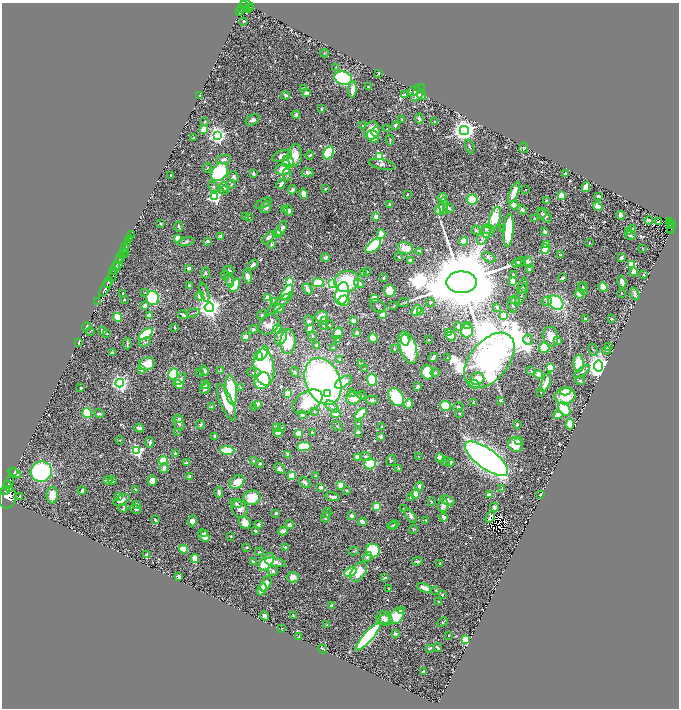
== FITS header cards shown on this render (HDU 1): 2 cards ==
NAXIS1  =                 1353
NAXIS2  =                 1412

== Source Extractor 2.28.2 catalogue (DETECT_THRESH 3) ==
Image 1353 x 1412 px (HDU 1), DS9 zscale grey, zoomed out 1/2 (1 PNG px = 2 x 2 image px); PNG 681 x 710 px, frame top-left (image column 1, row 1411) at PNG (2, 3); each listed source drawn as its Kron ellipse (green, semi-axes under 4 px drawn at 4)
Background 0.968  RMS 0.033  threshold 0.0987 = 3 sigma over >= 5 px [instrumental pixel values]
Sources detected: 750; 48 cannot appear on this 1/2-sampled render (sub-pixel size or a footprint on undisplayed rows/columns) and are neither listed nor drawn; of the other 702, the 500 brightest by FLUX_AUTO listed and drawn (202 fainter detections omitted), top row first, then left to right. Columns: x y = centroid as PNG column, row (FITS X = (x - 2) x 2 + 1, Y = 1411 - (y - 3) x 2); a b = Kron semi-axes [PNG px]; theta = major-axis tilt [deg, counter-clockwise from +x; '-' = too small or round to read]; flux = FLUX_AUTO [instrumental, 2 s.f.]
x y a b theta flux
247 5 7 3 -26 370
244 6 5 2 - 780
251 8 3 2 - 210
242 9 4 2 - 200
249 9 2 1 - 410
240 12 3 1 - 150
244 21 3 2 - 8.4
325 53 4 3 - 6.4
336 67 4 3 - 5.6
379 73 2 2 - 5.5
343 78 9 6 -18 1400
368 87 3 3 - 7.7
304 88 4 3 - 21
352 89 8 3 84 63
414 91 6 4 23 42
306 93 4 3 - 27
418 93 10 5 58 37
404 94 4 4 - 5.9
199 95 2 2 - 44
285 95 4 3 - 15
421 95 5 3 - 32
321 109 4 3 - 7.7
296 115 4 3 - 27
401 119 4 2 - 6.4
419 119 5 3 - 22
253 120 7 5 30 25
205 122 3 2 - 5.7
435 122 3 2 - 7.7
395 125 4 3 - 16
363 126 2 2 - 7.1
204 129 4 3 - 130
386 129 4 3 - 6.1
372 131 9 7 74 130
464 131 4 4 - 7600
376 132 4 4 - 37
217 135 4 4 - 2700
373 136 7 5 -47 260
194 138 3 2 - 18
390 140 5 3 - 9.5
470 146 7 2 -68 7.6
524 148 5 4 - 11
328 153 7 4 63 370
310 155 4 3 - 11
282 156 10 5 19 42
295 156 11 7 83 93
380 157 3 3 - 590
223 159 7 4 7 20
288 162 6 5 - 140
382 164 13 5 -12 36
207 168 5 2 - 5.6
283 170 7 5 7 96
219 172 10 7 49 700
253 173 3 2 - 17
307 173 6 3 -9 15
565 173 3 2 - 14
171 175 2 2 - 6.6
287 175 6 3 -76 10
234 177 6 4 -50 19
231 184 4 3 - 7.8
281 184 5 2 - 38
213 187 6 4 -51 14
224 187 5 4 - 23
586 187 5 3 - 110
326 189 3 2 - 6.4
292 190 5 4 - 17
526 190 2 2 - 5.3
224 191 5 3 - 6.4
514 193 11 4 68 120
304 194 5 4 - 51
407 194 2 2 - 6.6
214 196 4 4 - 1400
561 196 3 3 - 320
598 196 4 2 - 15
442 197 5 3 - 37
472 199 5 5 - 210
546 201 2 2 - 43
263 203 9 3 27 11
389 204 3 2 - 8.5
514 205 4 3 - 44
444 206 9 4 -88 22
266 207 6 5 - 34
598 207 5 4 - 48
449 208 6 3 -40 12
440 209 6 4 66 54
284 210 3 2 - 23
288 210 6 4 -57 15
522 210 5 3 - 18
542 214 5 4 - 9.3
544 215 8 5 -49 25
620 215 4 3 - 60
246 217 4 3 - 6.1
249 217 3 3 - 6.1
376 217 3 2 - 79
495 218 11 5 74 260
535 219 4 3 - 9.4
649 220 4 3 - 26
658 222 3 2 - 11
669 222 2 1 - 7.3
672 223 3 2 - 36
161 224 2 2 - 10
671 225 2 1 - 20
179 226 5 2 - 15
282 228 8 4 60 30
502 228 2 2 - 6.4
632 228 2 2 - 10
671 228 2 2 - 41
487 229 5 4 - 19
476 230 5 3 - 15
508 230 17 5 86 360
488 231 7 5 47 24
629 231 4 3 - 5.5
670 231 3 2 - 8.6
545 232 3 3 - 43
131 234 2 1 - 78
278 234 4 3 - 130
381 234 5 3 - 120
630 235 5 3 - 22
221 236 3 2 - 42
484 236 10 5 59 33
269 237 8 4 41 22
129 238 3 2 - 250
178 238 3 3 - 76
208 241 2 2 - 20
464 241 4 3 - 130
127 242 3 1 - 240
186 242 8 4 12 15
589 243 4 2 - 6.8
272 244 2 2 - 8
546 244 2 2 - 88
373 246 9 5 40 300
125 248 5 2 - 1400
405 248 8 6 -13 110
545 249 5 3 - 160
642 249 3 2 - 7.4
123 251 3 2 - 880
420 251 4 2 - 5.4
124 254 2 1 - 150
561 255 4 3 - 9.9
120 257 5 2 - 3700
326 257 4 4 - 20
399 257 4 2 - 5.6
489 257 7 4 -27 17
621 258 4 2 - 17
119 259 2 1 - 860
411 261 4 4 - 21
521 262 5 3 - 8.3
528 262 6 4 -84 21
517 263 5 3 - 6.7
118 264 7 3 82 2400
253 265 6 3 47 26
632 265 3 3 - 460
115 267 3 2 - 640
189 268 3 2 - 24
529 269 4 3 - 13
229 270 5 4 - 12
113 271 3 2 - 970
367 272 3 2 - 5.7
634 272 4 3 - 89
205 273 5 4 - 11
364 273 2 2 - 20
225 275 4 3 - 11
513 275 3 2 - 14
644 275 2 2 - 14
112 276 6 3 77 1100
247 277 7 4 -78 41
384 278 3 2 - 11
562 278 3 2 - 14
230 280 7 3 -79 11
347 281 12 10 12 360
513 281 4 4 - 43
108 282 6 2 66 2000
289 282 4 3 - 88
461 282 15 11 1 160000
622 282 6 3 -75 27
318 283 5 4 - 160
359 283 5 3 - 50
332 284 4 4 - 720
189 285 3 3 - 13
235 285 7 4 62 200
523 286 8 2 71 6.4
582 286 5 3 - 5.4
603 287 5 3 - 170
105 288 10 2 60 2000
307 289 6 2 -58 49
583 289 6 4 -81 11
390 291 6 5 - 110
145 292 4 3 - 7.5
204 292 10 3 -74 12
287 292 9 4 56 250
621 293 2 2 - 6
123 294 4 2 - 12
342 294 11 6 77 560
579 294 5 3 - 71
635 294 7 2 -72 33
522 295 12 2 65 9
200 296 4 4 - 39
153 298 7 6 - 470
268 298 3 3 - 89
374 298 4 3 - 130
124 300 3 3 - 7.1
515 300 5 4 - 13
98 301 2 1 - 29
275 301 3 3 - 35
344 301 5 5 - 150
547 301 5 4 - 11
403 302 5 2 - 7.7
430 303 4 3 - 6.8
556 303 8 6 -37 1100
279 304 17 3 39 24
512 305 8 3 -84 9.5
145 306 3 3 - 49
378 306 8 5 -34 21
394 306 4 3 - 5.9
209 307 4 4 - 6500
497 307 3 2 - 26
279 309 5 3 - 33
416 310 6 4 55 170
421 311 4 4 - 53
193 313 6 2 16 7.9
183 314 5 2 - 16
150 315 4 3 - 41
262 315 5 4 - 10
382 315 3 3 - 100
504 315 4 3 - 100
321 316 6 5 - 94
118 317 4 4 - 160
585 318 3 2 - 12
611 319 4 3 - 13
309 321 5 4 - 17
324 321 4 3 - 19
353 321 2 2 - 110
269 324 11 8 40 73
324 325 4 3 - 18
329 325 3 2 - 5.4
467 325 4 3 - 27
86 327 4 3 - 47
174 327 3 2 - 7.2
458 327 4 2 - 17
253 329 4 4 - 12
277 329 4 3 - 180
310 329 4 4 - 71
90 331 4 3 - 5.5
102 331 4 3 - 19
467 331 6 6 - 240
448 332 3 3 - 74
107 333 2 2 - 7.3
337 333 6 5 - 78
357 333 4 3 - 36
146 334 8 4 37 360
312 336 4 3 - 8.6
451 336 5 3 - 200
245 337 3 3 - 81
281 337 8 5 64 44
551 337 10 7 -77 89
373 338 5 3 - 150
338 339 3 2 - 7.8
405 340 5 2 - 93
428 340 2 2 - 6.5
528 340 5 4 - 20
557 341 3 3 - 48
78 342 4 2 - 27
145 342 6 4 25 13
288 342 12 7 85 210
127 343 6 2 -86 13
317 345 4 3 - 17
333 347 2 2 - 8.2
408 347 17 8 -71 820
608 347 4 3 - 13
544 348 5 5 - 140
394 349 3 3 - 6.2
593 350 6 2 -63 6.5
607 350 4 3 - 7.8
112 352 2 2 - 15
263 354 8 4 58 420
259 355 3 3 - 89
433 357 5 3 - 26
447 358 4 3 - 5.5
340 359 4 3 - 13
489 360 32 19 51 26000
362 363 2 2 - 9.5
147 364 8 6 21 150
579 364 9 5 -86 200
599 366 5 4 - 8200
264 367 18 10 -82 730
550 368 3 3 - 360
365 369 2 2 - 14
142 370 2 2 - 59
531 370 3 2 - 6.5
204 371 5 4 - 20
221 371 3 2 - 25
582 371 9 4 37 18
200 372 3 3 - 5.7
295 372 5 3 - 9.7
427 372 7 6 - 150
254 373 7 4 -7 20
435 373 4 4 - 9.4
173 374 5 5 - 300
539 375 4 4 - 58
180 379 7 4 47 27
372 379 6 5 - 330
477 379 7 6 - 130
262 381 8 7 - 340
323 381 24 17 -67 2800
580 381 5 3 - 12
343 382 9 4 32 140
546 382 10 3 70 93
120 383 4 4 - 2900
179 384 5 3 - 120
474 384 5 4 - 150
205 385 4 3 - 18
240 387 4 3 - 10
418 387 3 2 - 22
81 388 2 2 - 37
206 388 6 3 47 24
231 390 15 6 -83 270
566 391 5 3 - 70
541 392 3 2 - 7
288 393 4 3 - 140
327 393 4 3 - 140
352 393 4 3 - 7.7
362 395 4 3 - 6.2
565 396 10 8 5 160
396 397 9 7 -55 380
354 398 8 6 19 100
372 400 6 4 2 20
500 400 4 3 - 16
226 402 19 6 -67 170
307 402 16 10 32 390
474 402 3 2 - 17
257 404 4 3 - 41
409 404 4 3 - 99
332 406 7 4 -39 26
445 406 5 5 - 220
212 407 4 3 - 13
254 407 3 2 - 6.2
458 407 5 3 - 5.7
564 409 7 5 -57 440
314 412 4 3 - 6.1
87 413 5 4 - 190
99 414 5 4 - 12
336 414 4 4 - 59
361 414 7 4 45 210
459 414 3 3 - 7.5
302 415 3 3 - 47
558 415 4 3 - 71
179 419 4 3 - 15
179 423 8 5 -67 24
358 424 3 3 - 10
570 424 5 3 - 170
200 425 4 4 - 10
517 425 3 2 - 11
337 426 6 3 -37 6.9
276 427 3 2 - 12
382 427 2 2 - 6
139 428 5 3 - 29
281 428 4 3 - 6.7
312 432 2 2 - 9.2
358 432 3 2 - 15
178 433 4 3 - 5.3
278 433 4 3 - 110
298 433 3 3 - 80
214 436 3 3 - 14
381 437 3 3 - 18
120 440 4 3 - 5.6
519 440 3 2 - 11
150 442 5 3 - 20
516 445 8 6 -36 130
304 447 6 4 6 160
227 450 7 3 -2 310
137 451 4 4 - 1300
175 454 4 3 - 14
288 455 3 3 - 38
366 456 5 4 - 12
357 457 4 3 - 66
419 457 3 3 - 6.8
440 458 5 3 - 87
486 459 26 10 -36 5900
163 460 5 4 - 130
391 460 5 4 - 13
253 461 2 2 - 32
445 462 4 4 - 13
450 462 4 3 - 19
186 463 3 3 - 12
260 463 3 3 - 9.9
370 464 6 5 - 270
164 468 5 4 - 39
280 469 6 3 -48 22
398 469 3 2 - 9.4
14 472 2 1 - 14
41 472 10 10 - 960
14 473 7 4 -25 52
190 476 3 3 - 33
292 476 4 4 - 140
315 476 4 3 - 11
108 480 4 4 - 17
152 480 5 4 - 71
113 481 4 3 - 6
9 482 7 2 69 3100
237 482 8 6 37 110
305 483 6 4 -45 24
341 485 4 3 - 110
8 486 6 3 -63 3300
419 486 4 3 - 22
321 487 3 3 - 44
502 488 4 3 - 5.8
136 489 2 2 - 6.5
5 490 5 3 - 2500
347 490 4 3 - 6.3
82 491 4 3 - 26
219 492 5 3 - 30
416 494 4 3 - 170
52 495 8 5 87 100
489 495 3 3 - 55
541 495 3 2 - 14
20 496 2 2 - 40
118 496 3 2 - 24
8 497 11 8 82 8700
332 497 7 3 -12 34
410 497 4 3 - 6.2
252 498 8 7 - 130
121 500 9 4 25 44
448 501 7 4 -16 38
431 502 4 3 - 6.1
236 503 6 4 -26 14
136 504 3 3 - 12
443 506 6 5 - 40
376 507 4 3 - 210
494 507 4 3 - 27
123 508 4 3 - 7.1
136 509 5 3 - 17
239 509 9 7 -60 46
404 509 3 2 - 6
276 513 3 2 - 13
327 513 5 3 - 6
352 516 3 2 - 32
411 516 8 4 -52 22
325 517 5 3 - 13
444 517 4 3 - 30
490 517 6 2 60 19
155 520 3 2 - 12
426 520 3 2 - 5.7
192 521 5 4 - 38
245 522 7 5 -61 59
362 522 4 3 - 33
394 524 5 3 - 13
259 525 4 3 - 15
289 525 4 4 - 24
392 526 5 2 - 9
413 530 4 3 - 5.4
255 531 3 2 - 17
283 531 4 4 - 28
205 533 3 2 - 12
204 536 7 5 -49 52
230 536 2 2 - 5.4
247 547 2 2 - 7.6
285 547 4 3 - 7.5
184 549 4 4 - 110
354 551 5 3 - 7.8
373 551 7 6 - 430
259 552 4 3 - 6.7
147 555 4 3 - 11
367 557 5 4 - 13
195 559 4 4 - 97
253 561 3 2 - 7.7
417 561 5 3 - 12
266 562 10 5 52 290
276 562 11 4 -12 35
440 563 2 2 - 9.6
273 571 5 5 - 15
350 572 6 4 19 300
359 572 11 7 56 140
179 577 4 3 - 17
293 577 6 5 - 66
385 578 3 2 - 33
266 584 8 4 63 46
424 588 8 3 -26 53
262 589 6 4 67 110
389 589 3 2 - 5.6
436 590 4 3 - 6.5
442 595 3 3 - 6.7
438 602 4 3 - 5.7
332 605 4 3 - 20
402 610 4 3 - 35
293 615 3 2 - 8.2
265 616 5 3 - 19
397 616 9 6 52 270
383 617 7 6 - 38
385 620 7 5 -3 33
443 622 5 3 - 8
327 625 4 3 - 7.8
282 628 2 2 - 5.8
395 633 4 3 - 20
449 635 2 2 - 8.2
368 636 18 4 48 1000
299 637 3 2 - 7.4
465 640 3 3 - 730
437 647 5 2 - 15
429 648 2 2 - 16
323 649 4 2 - 12
423 671 3 2 - 8.5
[202 fainter detections neither listed nor drawn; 48 sub-pixel or undisplayed-footprint detections neither listed nor drawn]